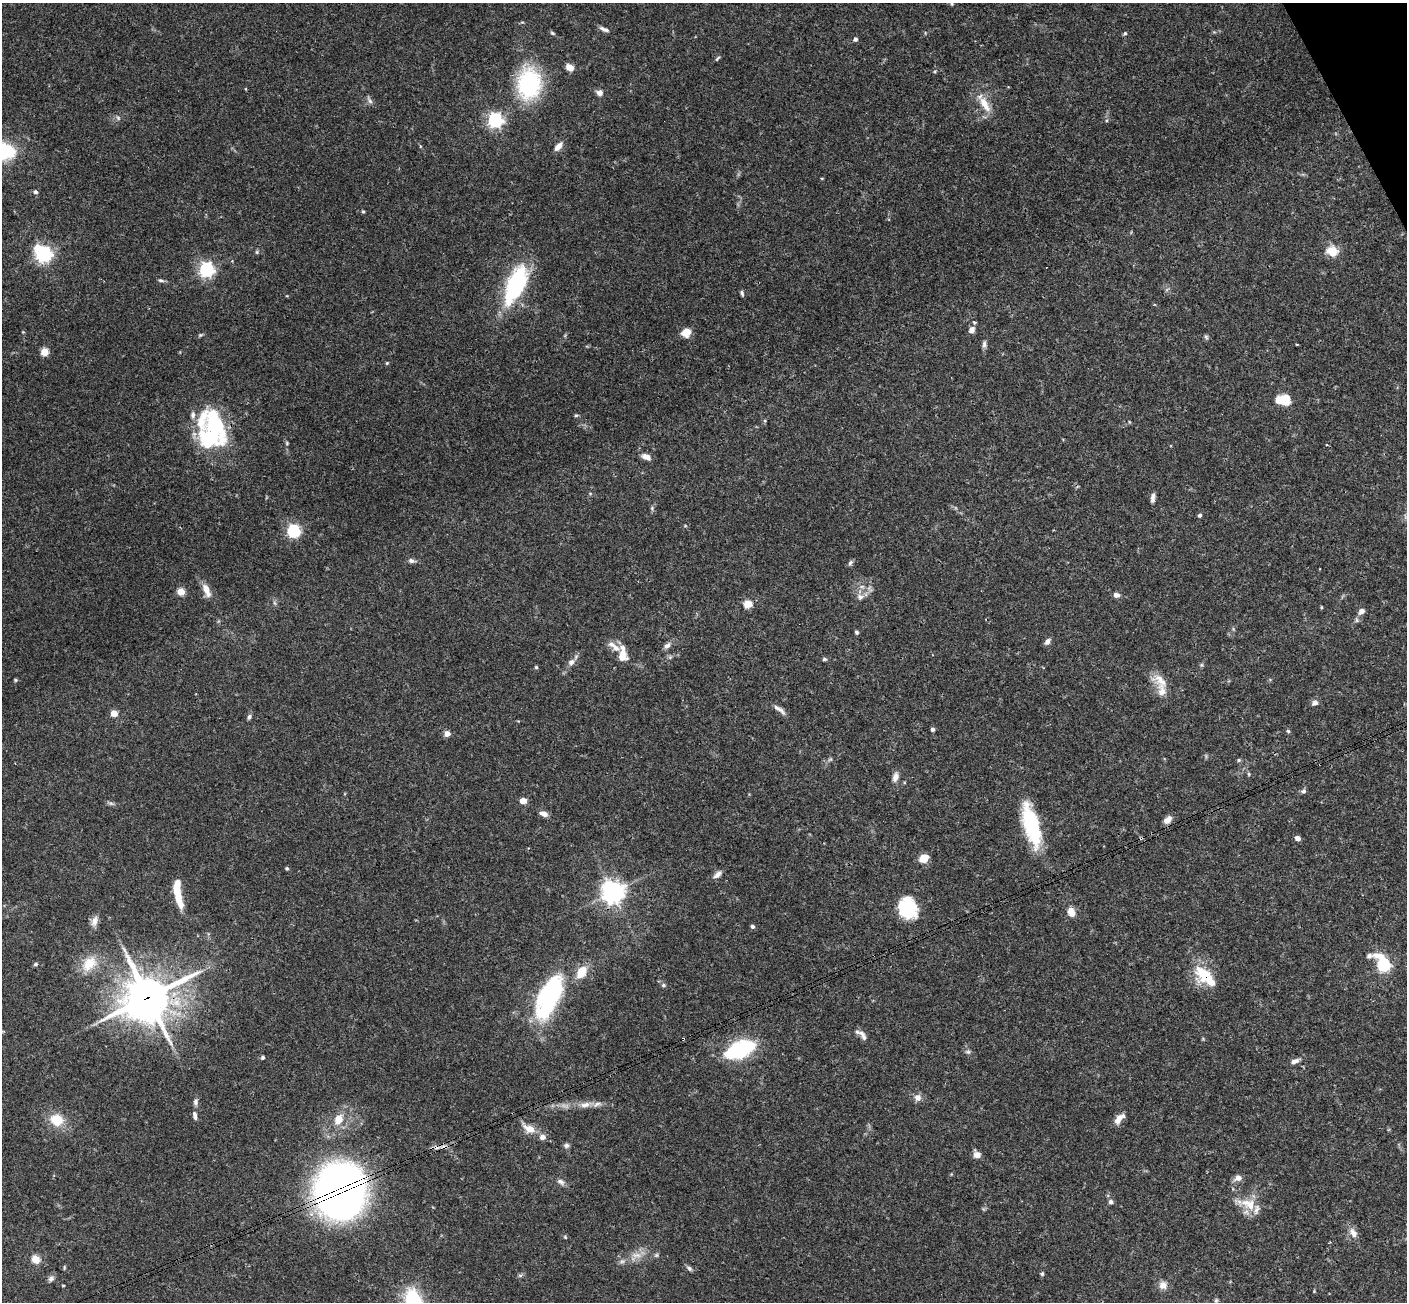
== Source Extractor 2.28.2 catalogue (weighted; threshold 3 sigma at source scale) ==
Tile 10 of 4 x 4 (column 2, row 3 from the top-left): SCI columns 1463-2867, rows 1614-2913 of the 5731 x 5696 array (HDU 1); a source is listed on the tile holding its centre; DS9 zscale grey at full resolution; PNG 1409 x 1304 px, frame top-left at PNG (2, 3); no overlay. Shown black and unused: <1% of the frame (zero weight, under 3 of 4 exposures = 6% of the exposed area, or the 3 px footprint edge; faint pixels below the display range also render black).
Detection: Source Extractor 2.28.2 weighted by HDU 2 'WHT'; one run over the whole footprint, this tile lists its part. Background 0.0903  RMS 0.0037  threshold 0.0165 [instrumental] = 3 sigma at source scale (4.5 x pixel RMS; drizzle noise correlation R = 1.50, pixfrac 1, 0.05/0.05 arcsec/px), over >= 5 px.
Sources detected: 146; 2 too faint to see at this stretch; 2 inside a brighter object's white glare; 2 cosmic-ray / hot-pixel residue — not listed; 8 inside a brighter listed object's ellipse — not listed separately; the other 132 listed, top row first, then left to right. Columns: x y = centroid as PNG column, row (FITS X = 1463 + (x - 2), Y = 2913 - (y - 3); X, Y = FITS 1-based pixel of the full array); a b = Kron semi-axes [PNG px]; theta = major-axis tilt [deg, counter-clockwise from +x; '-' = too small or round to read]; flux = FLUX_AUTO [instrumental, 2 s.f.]
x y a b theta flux
952 4 5 4 - 0.43
604 29 14 5 -22 1.4
552 33 7 4 -27 0.59
1125 33 6 5 - 0.57
855 39 5 5 - 1.1
717 58 9 3 50 0.51
570 67 7 5 -36 4.3
529 83 27 20 84 43
246 89 5 3 - 0.28
600 93 8 7 - 1.8
370 101 11 5 -56 1.1
985 104 24 10 -60 5.8
495 120 6 6 - 100
558 146 12 6 47 2.5
35 192 5 4 - 1.1
363 211 4 4 - 0.44
1332 251 15 12 -21 5.3
257 252 5 5 - 0.53
44 254 7 6 - 130
232 261 3 3 - 0.31
206 270 6 6 - 100
161 280 9 4 -6 0.75
515 285 47 19 67 37
742 293 8 4 -79 0.73
972 330 9 7 62 2.1
686 332 8 7 - 6
200 335 5 5 - 0.46
1206 337 6 5 - 0.65
984 344 11 5 89 1.2
44 352 5 5 - 12
387 363 5 4 - 0.41
1279 401 9 7 -58 3.3
1286 401 8 6 -79 11
576 415 5 4 - 0.49
211 436 43 28 78 31
287 443 5 4 - 0.42
1327 445 3 3 - 0.37
646 457 10 6 -21 2.4
1153 498 12 5 84 1.5
652 508 6 4 52 0.59
1200 515 5 4 - 0.86
293 531 6 5 - 65
411 561 9 6 -11 1.2
850 563 8 4 64 0.79
206 590 18 8 -67 3.7
181 592 5 4 - 11
1116 595 6 5 - 1.7
860 597 9 8 - 1.7
748 604 5 5 - 14
1321 607 5 3 - 0.31
1361 611 9 7 41 1.6
856 632 6 4 -63 0.63
1047 642 8 6 52 1.4
613 646 24 8 -37 3.4
667 646 10 6 45 1.5
622 656 13 9 -88 4.5
670 657 5 5 - 0.64
824 659 6 4 -13 0.61
571 662 10 7 39 1.7
536 667 4 4 - 0.46
15 680 5 4 - 0.43
1161 680 24 13 -39 5.5
1315 703 8 6 17 1.3
780 710 20 5 -36 1.9
114 713 4 4 - 8.2
249 717 6 5 - 0.96
932 729 4 4 - 1.2
1288 731 5 5 - 0.52
447 734 6 6 - 1.9
830 759 7 4 2 0.62
1239 760 5 4 - 0.55
1249 774 6 4 -89 0.45
895 777 13 7 75 2.1
1303 791 6 6 - 1
523 801 5 4 - 5.8
111 803 10 4 -11 0.85
544 814 10 6 -21 2
1168 819 11 7 42 2.3
1031 825 47 15 -75 28
1298 838 5 5 - 1.6
924 858 10 8 36 4.2
287 868 4 4 - 0.53
717 874 13 7 39 1.7
178 892 29 7 -81 12
613 892 8 8 - 250
908 908 22 18 -72 18
1071 912 11 8 -70 3.3
94 921 15 8 74 2.3
752 927 6 4 -44 0.75
89 963 24 16 46 8.6
35 964 5 5 - 0.71
1383 964 10 6 -45 75
581 972 15 10 56 6.7
1202 973 25 20 -64 12
663 985 6 5 - 0.68
148 997 19 18 - 900
549 998 49 20 66 49
861 1033 12 6 -29 1.7
740 1049 28 13 23 38
968 1052 7 6 - 0.81
263 1058 5 4 - 0.71
1295 1061 13 6 21 1.7
918 1097 10 9 - 2.1
196 1102 8 6 80 1.2
585 1105 14 7 10 2.7
195 1115 11 6 -81 1.5
339 1119 14 10 55 4.8
1119 1119 14 6 46 3.4
57 1120 13 11 -25 8.8
529 1129 14 8 -22 4.5
542 1137 5 5 - 2.6
566 1145 7 6 - 0.94
443 1146 15 6 0 2.1
977 1154 8 8 - 2.1
1238 1178 9 7 19 2.1
561 1182 11 6 -31 1.4
340 1191 35 33 50 290
1111 1202 6 6 - 1.1
1249 1204 25 15 -22 7.5
1353 1233 15 8 -61 2.7
565 1237 5 3 - 0.39
636 1255 16 8 2 3.3
656 1255 6 5 - 0.66
36 1259 5 4 - 14
64 1268 6 3 90 0.41
689 1268 9 6 -39 0.91
1042 1274 6 4 77 0.6
520 1275 6 4 1 0.63
51 1279 9 7 45 1.2
1163 1285 9 9 - 2.7
1314 1291 4 4 - 0.3
1216 1300 6 5 - 0.6
Overlapping masked pixels (flux is a lower limit): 4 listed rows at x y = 1202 973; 148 997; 443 1146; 340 1191